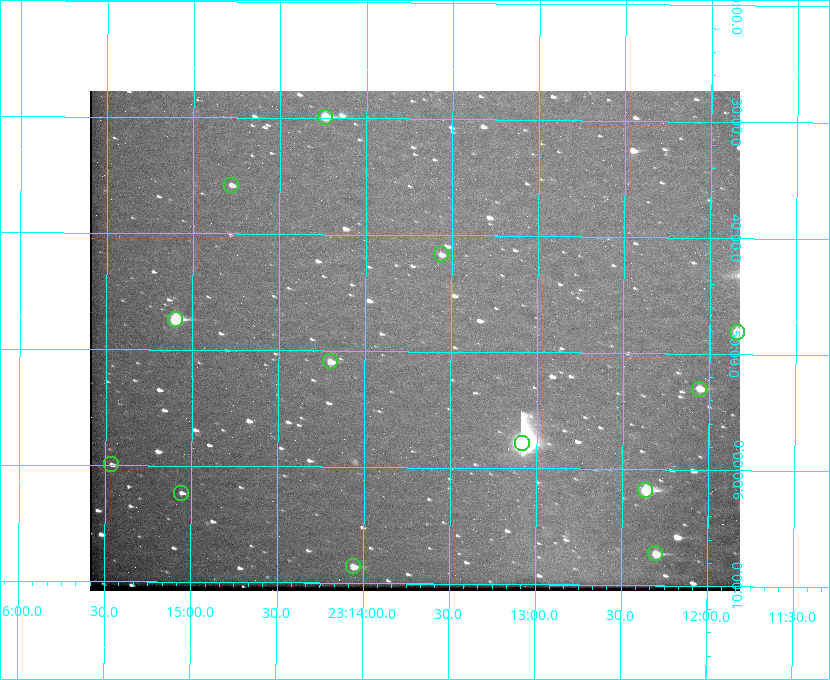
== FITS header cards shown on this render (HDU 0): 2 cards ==
NAXIS1  =                  650 / Width of table row in bytes
NAXIS2  =                  500 / Number of rows in table

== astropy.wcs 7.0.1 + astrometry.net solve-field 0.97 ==
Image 650 x 500 px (HDU 0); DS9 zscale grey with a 90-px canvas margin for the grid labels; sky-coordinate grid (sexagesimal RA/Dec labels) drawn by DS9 from the SOLVED WCS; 13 Tycho-2 reference stars matched to detected sources circled (green)
Header WCS: none
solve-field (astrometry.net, Tycho-2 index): SOLVED blind (the file carries no WCS)
Solved WCS: RA---TAN-SIP/DEC--TAN-SIP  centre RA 23:13:43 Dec +08:49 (348.43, +8.82 deg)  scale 5.16 arcsec/px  FOV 55.9' x 43.1'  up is +180 deg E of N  parity flipped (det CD > 0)
(file carries no celestial WCS; the grid is the blind solution)
Tycho-2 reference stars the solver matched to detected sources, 13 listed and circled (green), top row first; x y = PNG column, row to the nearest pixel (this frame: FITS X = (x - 90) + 1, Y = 500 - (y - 91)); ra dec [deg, ICRS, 3 dp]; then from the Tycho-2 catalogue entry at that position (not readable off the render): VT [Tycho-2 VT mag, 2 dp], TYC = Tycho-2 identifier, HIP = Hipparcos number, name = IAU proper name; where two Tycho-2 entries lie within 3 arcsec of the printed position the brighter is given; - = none
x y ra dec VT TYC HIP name
325 117 348.560 +8.498 9.78 1161-1619-1 - -
231 185 348.695 +8.597 11.30 1161-1571-1 - -
441 254 348.391 +8.694 11.47 1161-728-1 - -
175 319 348.775 +8.789 8.97 1161-884-1 114784 -
737 332 347.960 +8.802 9.24 1161-1027-1 - -
330 361 348.550 +8.849 10.80 1161-574-1 - -
699 389 348.014 +8.883 10.51 1161-1048-1 - -
522 443 348.271 +8.963 6.92 1161-1161-1 114608 -
111 464 348.866 +8.999 11.82 1161-694-1 - -
645 490 348.091 +9.029 8.14 1161-448-1 114562 -
181 493 348.765 +9.039 11.87 1161-1547-1 - -
655 553 348.075 +9.120 9.77 1161-768-1 - -
353 566 348.514 +9.143 10.38 1161-1071-1 - -